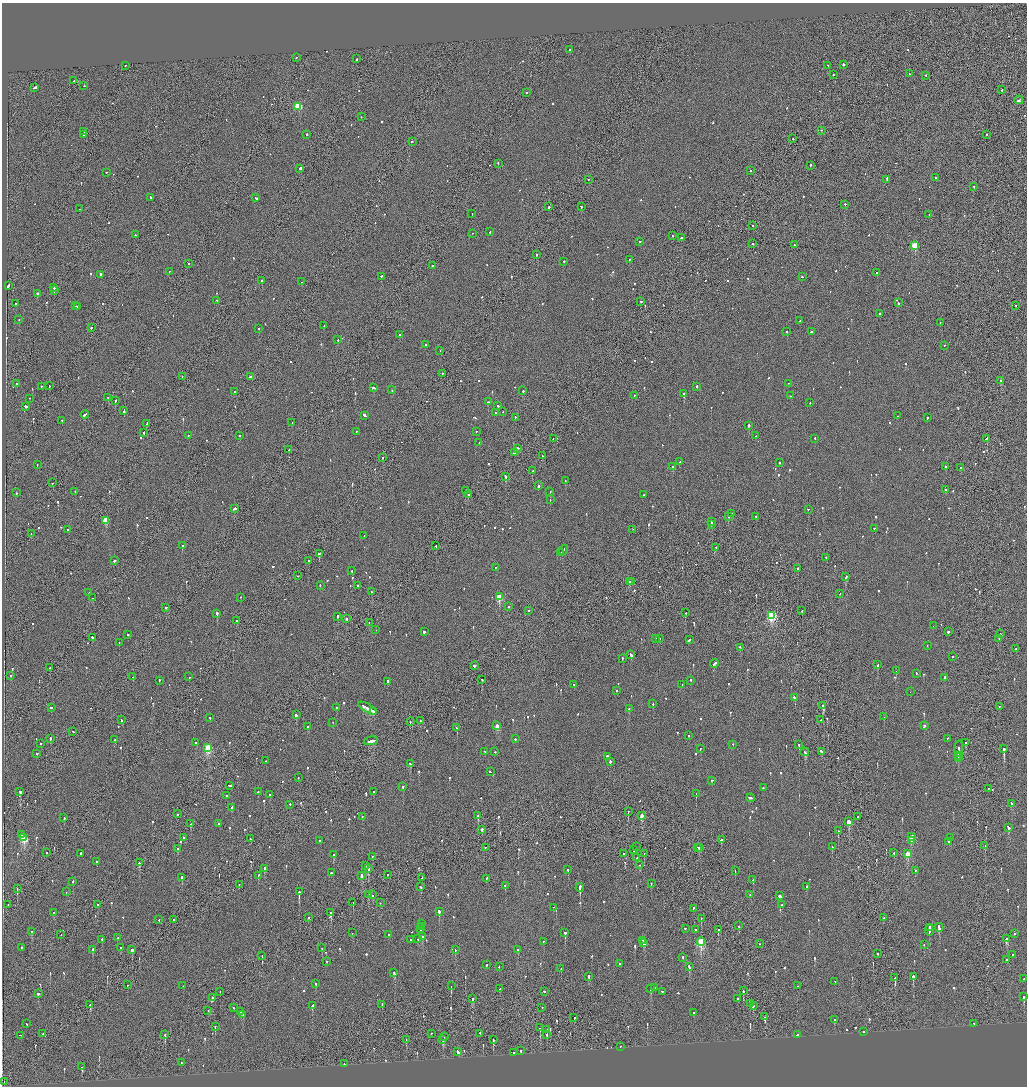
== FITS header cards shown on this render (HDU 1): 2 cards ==
NAXIS1  =                 2049
NAXIS2  =                 2168

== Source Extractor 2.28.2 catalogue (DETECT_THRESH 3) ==
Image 2049 x 2168 px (HDU 1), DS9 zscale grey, zoomed out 1/2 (1 PNG px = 2 x 2 image px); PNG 1029 x 1088 px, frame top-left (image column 1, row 2168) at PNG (2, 3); each listed source drawn as its Kron ellipse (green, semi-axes under 4 px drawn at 4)
Background -0.0905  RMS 0.068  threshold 0.203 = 3 sigma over >= 5 px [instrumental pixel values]
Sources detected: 978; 53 cannot appear on this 1/2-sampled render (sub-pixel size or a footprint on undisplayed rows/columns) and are neither listed nor drawn; of the other 925, the 500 brightest by FLUX_AUTO listed and drawn (425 fainter detections omitted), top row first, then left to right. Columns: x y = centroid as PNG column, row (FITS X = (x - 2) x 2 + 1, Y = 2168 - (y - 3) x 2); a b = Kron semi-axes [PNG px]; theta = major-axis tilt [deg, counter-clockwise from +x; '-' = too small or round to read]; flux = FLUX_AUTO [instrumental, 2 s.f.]
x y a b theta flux
569 50 2 2 - 110
296 58 2 1 - 74
357 60 2 2 - 340
843 65 2 2 - 520
125 66 2 2 - 91
828 66 2 1 - 150
909 74 2 1 - 63
833 75 2 2 - 72
926 76 2 2 - 81
74 81 2 2 - 230
84 86 2 2 - 140
35 88 3 2 - 190
1002 90 2 2 - 71
526 93 2 1 - 130
1019 100 4 2 - 360
298 107 3 3 - 640
361 117 2 2 - 76
821 131 2 2 - 68
84 132 2 2 - 550
84 135 2 2 - 120
307 135 2 2 - 230
986 135 2 1 - 190
793 139 2 2 - 95
412 142 2 1 - 170
498 164 2 2 - 120
810 166 3 2 - 180
300 169 2 2 - 1900
750 171 2 1 - 120
106 173 2 2 - 79
935 178 2 2 - 67
588 180 2 1 - 81
887 180 2 1 - 390
974 187 2 1 - 77
150 198 2 2 - 140
256 198 3 2 - 210
845 205 2 2 - 320
549 207 2 2 - 200
581 207 2 2 - 72
80 209 2 1 - 63
472 214 2 1 - 190
929 215 2 2 - 94
753 226 2 2 - 170
490 232 2 2 - 120
472 234 2 2 - 68
135 235 2 2 - 75
672 236 2 2 - 75
681 238 2 2 - 340
639 242 2 2 - 91
752 244 2 2 - 160
794 245 2 1 - 73
915 246 3 3 - 550
536 255 2 2 - 77
629 260 2 2 - 160
564 262 2 2 - 67
188 264 2 2 - 65
432 266 2 2 - 86
169 272 2 1 - 77
877 273 3 2 - 150
100 275 3 2 - 790
381 277 2 1 - 250
802 277 2 2 - 130
262 281 2 2 - 210
302 282 2 2 - 65
8 286 3 2 - 460
54 288 3 2 - 250
54 291 3 1 - 180
38 294 2 2 - 450
216 301 2 1 - 91
641 302 2 2 - 110
898 303 2 2 - 190
16 304 2 2 - 83
75 306 2 1 - 160
1016 306 2 1 - 75
77 307 4 2 - 260
879 314 2 2 - 73
19 320 2 2 - 100
800 321 2 2 - 61
940 323 2 2 - 75
324 326 2 2 - 73
91 328 2 2 - 160
259 329 2 2 - 66
787 332 2 2 - 200
811 332 2 2 - 280
400 335 2 2 - 95
338 340 2 2 - 91
426 345 2 2 - 62
944 346 2 1 - 110
440 351 2 2 - 90
442 374 2 1 - 100
182 377 2 1 - 74
250 377 2 2 - 85
1001 381 2 2 - 77
17 384 2 2 - 370
789 384 2 2 - 110
49 386 2 2 - 130
41 387 2 2 - 99
697 387 2 2 - 180
373 388 4 2 - 310
392 390 2 2 - 61
523 391 2 2 - 120
234 392 2 2 - 70
684 394 2 2 - 910
634 396 2 2 - 150
791 396 2 2 - 65
108 398 2 1 - 170
30 399 2 1 - 65
115 401 3 2 - 240
488 402 3 2 - 150
810 403 2 2 - 71
498 406 2 2 - 120
25 407 2 2 - 220
124 411 4 2 - 250
503 412 2 1 - 93
495 413 2 2 - 94
85 415 4 2 - 200
364 416 3 2 - 450
897 416 2 2 - 330
515 418 2 2 - 160
927 418 2 2 - 130
62 421 2 1 - 190
292 423 2 2 - 69
146 424 3 2 - 180
748 426 2 2 - 480
356 432 2 2 - 140
476 432 2 2 - 72
143 433 2 2 - 140
188 436 2 2 - 71
240 436 2 2 - 110
756 436 2 2 - 78
553 439 2 1 - 64
815 439 2 2 - 87
986 439 3 1 - 320
479 443 2 2 - 72
517 449 3 2 - 370
289 450 2 1 - 170
515 453 4 2 - 180
542 456 2 2 - 100
383 458 2 1 - 270
680 462 2 2 - 370
779 463 2 2 - 73
37 465 2 2 - 70
673 467 2 2 - 390
945 467 2 2 - 170
961 468 2 2 - 120
533 471 2 2 - 80
506 477 3 2 - 360
565 481 2 2 - 71
52 483 2 1 - 83
538 486 2 1 - 880
945 490 2 2 - 140
465 491 2 1 - 190
75 492 2 2 - 75
550 492 2 2 - 110
16 493 2 2 - 90
468 495 2 2 - 170
644 495 2 2 - 79
550 500 2 2 - 63
234 509 3 2 - 350
808 510 2 2 - 150
732 514 3 2 - 180
728 517 2 2 - 240
756 517 2 2 - 68
105 521 3 3 - 420
711 522 2 2 - 150
711 525 2 2 - 61
874 529 2 2 - 140
68 530 2 2 - 73
632 530 2 1 - 75
31 534 2 1 - 86
364 536 2 2 - 78
182 546 2 2 - 83
436 546 2 1 - 100
716 548 2 2 - 73
563 550 5 2 - 290
561 553 2 1 - 120
319 554 3 2 - 570
826 558 2 1 - 100
114 561 2 2 - 990
309 561 2 1 - 220
495 568 2 2 - 260
797 569 2 2 - 120
352 571 2 2 - 74
297 576 2 2 - 100
846 577 3 2 - 280
630 582 3 2 - 220
632 582 2 2 - 130
320 586 2 2 - 66
358 586 2 2 - 470
371 592 2 2 - 87
89 593 3 2 - 110
840 594 2 1 - 67
499 597 3 3 - 560
93 598 2 1 - 77
240 598 2 2 - 85
509 607 2 2 - 180
166 608 2 2 - 100
529 611 2 2 - 66
802 611 2 2 - 69
685 613 2 2 - 64
217 614 2 2 - 410
771 616 4 3 - 1700
337 617 2 2 - 240
346 619 3 2 - 250
237 621 2 1 - 290
369 623 2 2 - 100
933 626 2 1 - 76
376 630 2 1 - 64
424 632 2 2 - 320
948 632 2 2 - 130
1000 634 2 2 - 120
128 635 2 2 - 110
92 638 3 2 - 120
655 639 2 2 - 230
659 639 2 2 - 120
999 639 2 2 - 63
689 640 4 2 - 270
119 643 2 2 - 64
927 646 2 1 - 69
740 648 2 2 - 130
1016 649 2 2 - 710
631 655 4 2 - 220
952 657 2 2 - 350
622 659 2 2 - 120
714 664 4 2 - 220
878 665 3 2 - 64
474 666 2 2 - 730
50 668 2 2 - 69
896 671 2 1 - 76
916 674 2 2 - 160
10 676 2 2 - 94
133 677 2 1 - 220
189 677 2 2 - 70
944 678 2 2 - 140
482 680 2 2 - 110
159 681 2 2 - 110
690 681 2 2 - 110
388 682 2 2 - 170
574 685 2 1 - 82
682 685 2 2 - 70
617 691 2 2 - 93
910 692 2 1 - 110
794 698 3 2 - 260
653 704 2 2 - 62
823 706 2 2 - 880
999 707 2 2 - 74
51 708 3 1 - 130
337 708 2 2 - 340
368 709 10 2 -30 1100
629 709 2 2 - 150
373 712 3 2 - 260
296 715 3 2 - 220
884 717 2 2 - 77
210 718 2 2 - 90
121 720 2 2 - 89
821 720 2 1 - 64
420 721 3 1 - 110
410 722 2 1 - 690
333 723 2 1 - 93
497 726 3 2 - 200
924 726 2 2 - 81
308 727 2 2 - 610
457 728 2 2 - 120
73 732 2 1 - 130
689 736 2 2 - 63
50 739 3 2 - 360
515 739 2 2 - 110
947 739 2 2 - 75
114 740 2 2 - 81
371 741 7 2 11 510
196 743 2 2 - 78
966 743 2 2 - 310
40 744 2 2 - 68
733 745 2 2 - 97
799 745 2 2 - 150
208 748 4 3 - 910
700 749 2 2 - 62
959 749 8 2 85 420
1004 749 3 2 - 1200
485 752 2 2 - 71
495 752 2 2 - 63
805 752 4 2 - 310
821 752 3 2 - 200
37 754 2 2 - 130
958 756 4 1 - 300
607 757 2 2 - 950
958 758 3 2 - 210
266 761 2 2 - 70
610 762 2 2 - 260
410 764 2 2 - 190
490 772 2 2 - 110
298 778 2 2 - 75
712 781 2 2 - 98
229 786 4 2 - 470
403 787 2 2 - 89
763 788 2 2 - 69
988 789 3 2 - 140
20 792 2 2 - 350
258 792 2 2 - 120
374 792 2 2 - 190
696 794 2 1 - 65
270 795 2 2 - 130
226 796 2 1 - 330
751 798 4 2 - 1200
1012 804 3 2 - 64
290 805 2 2 - 71
232 808 3 2 - 200
628 812 3 1 - 62
177 814 2 2 - 410
478 816 2 2 - 320
642 816 3 2 - 180
362 817 2 2 - 120
858 817 2 1 - 90
64 818 2 2 - 130
849 822 4 2 - 320
191 824 2 2 - 91
219 824 2 2 - 270
1008 828 4 2 - 190
482 830 2 2 - 330
838 831 2 2 - 90
21 835 2 2 - 97
912 837 3 2 - 370
24 838 3 3 - 910
183 838 2 2 - 130
950 838 2 2 - 110
250 839 2 2 - 92
722 840 2 2 - 360
320 841 2 2 - 100
912 841 3 2 - 72
948 842 2 2 - 63
985 846 3 2 - 120
637 847 2 1 - 85
832 847 2 2 - 110
485 848 2 2 - 92
698 848 2 2 - 160
700 848 2 2 - 180
178 849 2 2 - 120
634 850 2 2 - 180
47 853 2 2 - 71
894 853 2 2 - 110
81 854 2 2 - 1100
623 854 2 2 - 77
644 854 2 1 - 500
907 854 3 2 - 290
334 855 2 2 - 100
372 857 2 2 - 78
637 858 2 2 - 70
97 862 2 2 - 120
139 863 2 2 - 160
640 865 2 2 - 68
365 866 3 2 - 130
264 869 3 2 - 1100
368 869 3 2 - 150
568 870 2 2 - 150
735 871 2 1 - 73
915 871 2 2 - 70
331 873 2 2 - 120
387 875 2 2 - 88
258 876 2 2 - 87
362 876 3 2 - 100
182 878 2 2 - 260
422 878 2 1 - 76
487 879 2 2 - 120
753 880 2 2 - 210
72 882 2 2 - 190
651 884 2 2 - 73
239 885 2 2 - 66
505 886 2 2 - 70
421 887 2 2 - 400
806 887 2 2 - 72
580 888 4 2 - 460
17 889 2 1 - 81
66 892 2 2 - 150
299 892 2 2 - 1500
368 895 3 2 - 150
372 895 2 1 - 130
750 895 2 2 - 120
780 896 2 2 - 4000
353 903 2 1 - 80
380 903 2 2 - 65
8 905 2 1 - 71
98 905 2 2 - 230
782 905 2 2 - 470
553 908 2 1 - 63
693 909 2 1 - 70
439 912 2 2 - 720
54 913 2 2 - 90
330 913 3 2 - 380
308 918 2 2 - 120
884 918 2 2 - 93
701 919 2 2 - 110
159 920 2 2 - 93
173 920 2 2 - 94
421 924 2 2 - 67
739 926 2 2 - 80
421 927 2 2 - 95
930 928 2 1 - 100
939 928 4 2 - 220
421 929 3 2 - 160
685 929 2 1 - 75
695 930 2 2 - 120
718 930 3 1 - 470
929 931 5 2 - 330
32 932 3 2 - 130
352 933 2 1 - 66
565 933 2 2 - 470
1014 934 2 2 - 96
61 935 2 1 - 91
389 935 2 2 - 62
422 937 2 2 - 120
118 938 2 2 - 75
418 939 2 2 - 74
1006 939 3 2 - 610
102 940 2 2 - 170
410 940 2 2 - 150
643 941 2 2 - 190
543 942 2 2 - 100
701 942 4 3 - 1200
644 943 3 2 - 280
759 944 2 2 - 100
924 945 2 2 - 83
21 948 2 2 - 130
120 948 2 2 - 72
322 948 2 1 - 120
93 950 3 2 - 510
132 950 2 2 - 520
455 950 2 2 - 150
518 950 3 2 - 200
877 954 2 2 - 150
1012 955 2 2 - 74
262 956 2 1 - 120
683 958 2 2 - 100
1006 960 2 2 - 92
327 962 2 2 - 130
620 964 2 2 - 100
487 965 2 2 - 140
499 967 2 2 - 96
689 967 4 2 - 220
561 969 2 2 - 91
394 973 2 1 - 190
588 977 2 2 - 490
913 977 2 2 - 590
895 978 3 2 - 280
1024 979 2 2 - 330
835 982 2 1 - 120
315 984 2 2 - 120
127 985 2 1 - 160
183 986 2 2 - 140
451 986 2 1 - 91
798 986 2 2 - 80
654 988 2 2 - 100
500 989 2 2 - 140
651 989 3 2 - 410
743 991 2 2 - 190
220 992 2 1 - 63
544 992 2 2 - 140
662 992 2 2 - 99
38 994 3 2 - 190
1024 997 3 2 - 290
212 998 2 2 - 120
473 999 3 2 - 320
737 999 2 2 - 110
750 1004 2 2 - 63
90 1005 2 2 - 940
382 1005 2 1 - 170
312 1006 3 2 - 170
753 1006 2 2 - 540
233 1008 2 2 - 62
542 1008 2 1 - 85
208 1011 2 1 - 77
241 1012 2 2 - 240
694 1013 2 2 - 62
243 1015 2 2 - 64
765 1017 2 1 - 380
574 1018 2 2 - 170
834 1020 3 2 - 65
27 1024 2 2 - 77
974 1024 2 1 - 69
215 1027 2 2 - 240
540 1028 3 2 - 94
547 1030 2 2 - 75
864 1032 2 2 - 230
43 1034 2 1 - 140
431 1034 2 2 - 71
480 1034 2 1 - 160
165 1035 2 2 - 320
547 1035 2 1 - 110
797 1035 4 2 - 350
20 1036 2 1 - 270
444 1037 2 1 - 76
406 1040 2 1 - 76
443 1040 3 2 - 170
493 1040 3 2 - 140
620 1047 2 2 - 89
521 1051 2 1 - 180
458 1052 3 2 - 720
513 1053 2 2 - 88
181 1063 2 2 - 140
344 1064 2 1 - 82
82 1067 2 2 - 170
4 1082 2 1 - 140
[425 fainter detections neither listed nor drawn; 53 sub-pixel or undisplayed-footprint detections neither listed nor drawn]